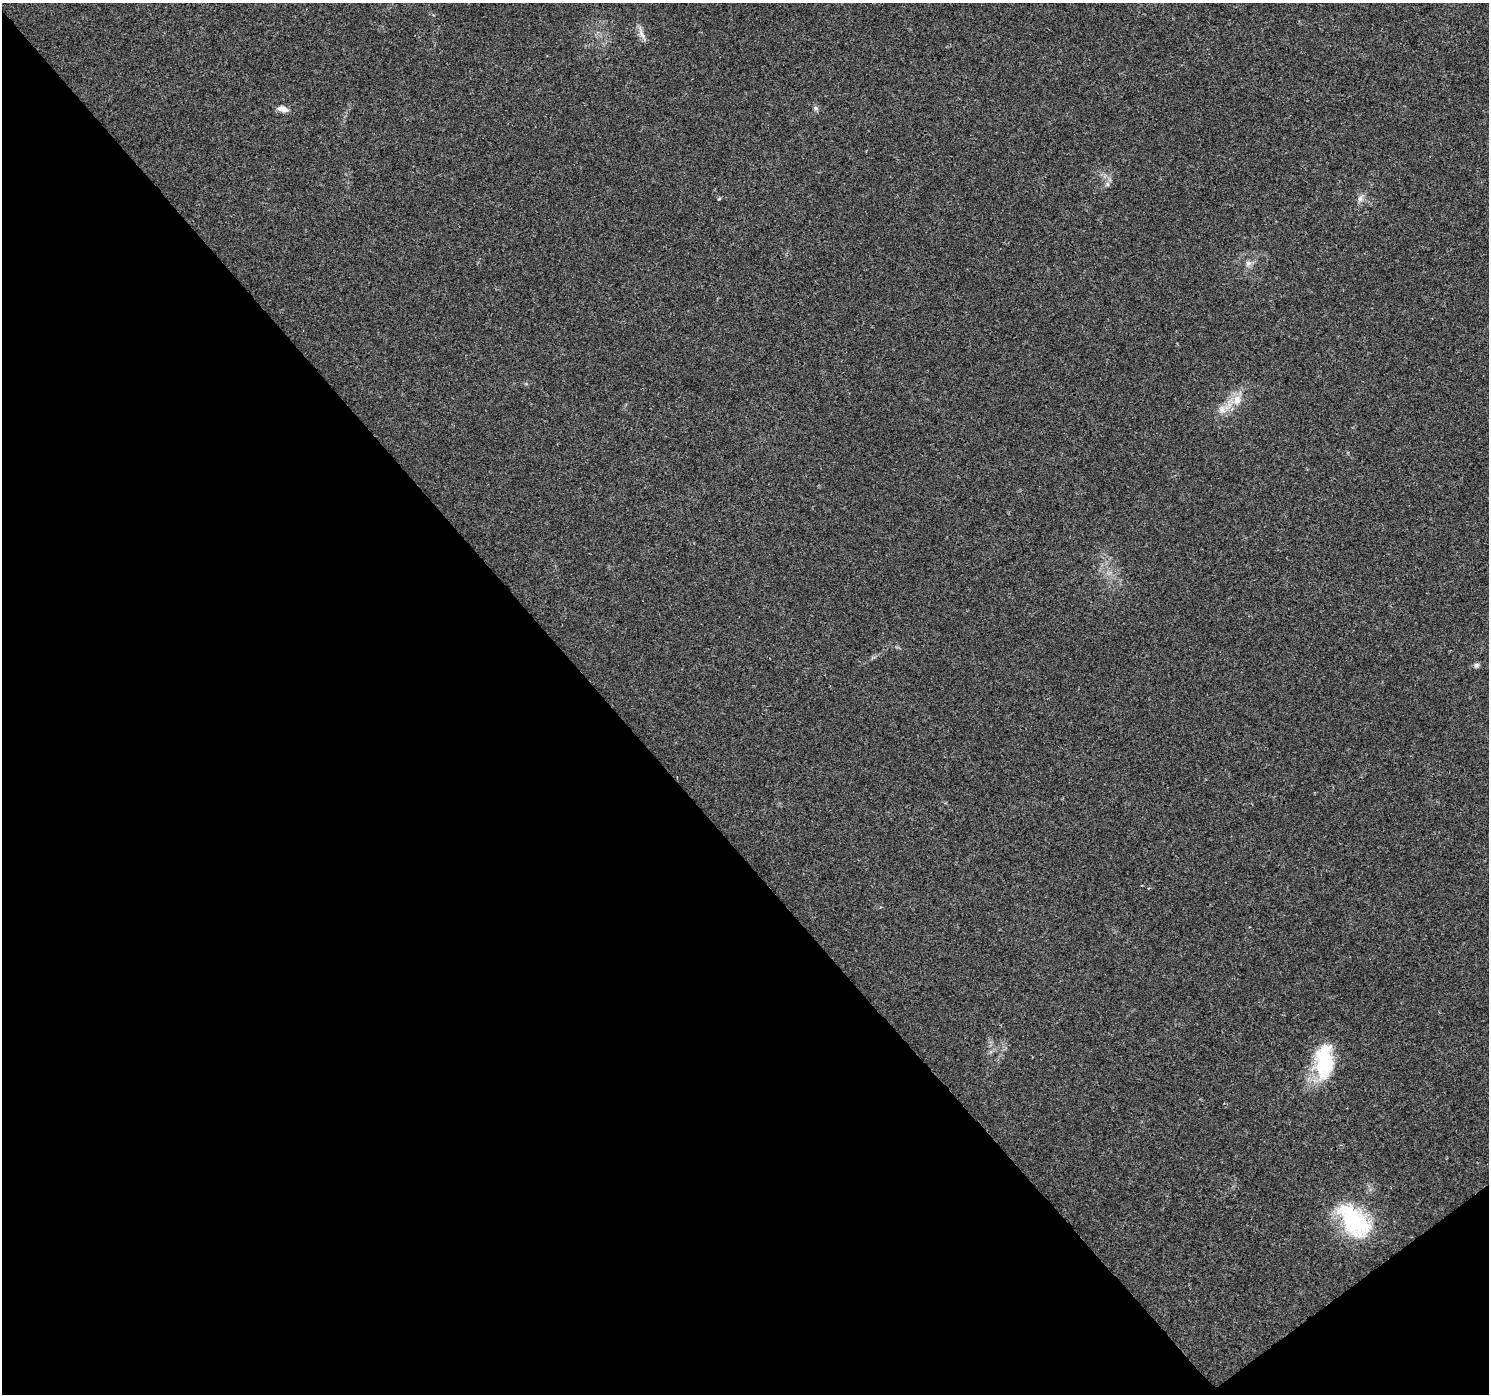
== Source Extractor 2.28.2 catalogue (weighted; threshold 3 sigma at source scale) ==
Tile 14 of 4 x 4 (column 2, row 4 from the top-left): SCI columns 1540-3026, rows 240-1631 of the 6045 x 5985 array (HDU 1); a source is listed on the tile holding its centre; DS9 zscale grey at full resolution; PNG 1491 x 1396 px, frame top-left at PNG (2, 3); no overlay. Shown black and unused: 42% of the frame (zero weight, under 3 of 4 exposures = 5% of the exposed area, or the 3 px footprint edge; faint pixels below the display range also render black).
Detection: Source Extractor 2.28.2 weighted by HDU 2 'WHT'; one run over the whole footprint, this tile lists its part. Background 0.0257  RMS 0.003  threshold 0.0135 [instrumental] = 3 sigma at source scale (4.5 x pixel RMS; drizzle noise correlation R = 1.50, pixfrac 1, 0.0396/0.0396 arcsec/px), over >= 5 px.
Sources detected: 12; all 12 listed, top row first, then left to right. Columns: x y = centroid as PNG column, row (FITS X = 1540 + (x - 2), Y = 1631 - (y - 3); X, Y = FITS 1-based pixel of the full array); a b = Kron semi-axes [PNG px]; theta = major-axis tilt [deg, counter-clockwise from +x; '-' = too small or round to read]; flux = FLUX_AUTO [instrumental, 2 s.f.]
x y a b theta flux
641 33 22 5 -72 1.7
815 108 8 5 -29 0.66
283 109 12 6 -15 2.2
1107 184 7 4 -89 0.62
1360 198 9 7 67 1.3
719 199 5 3 - 0.3
1248 263 8 7 - 1.1
1237 400 13 10 77 3.4
1222 410 12 10 -65 2.5
1477 665 7 6 - 0.8
1324 1062 45 23 87 18
1354 1221 45 26 -48 26